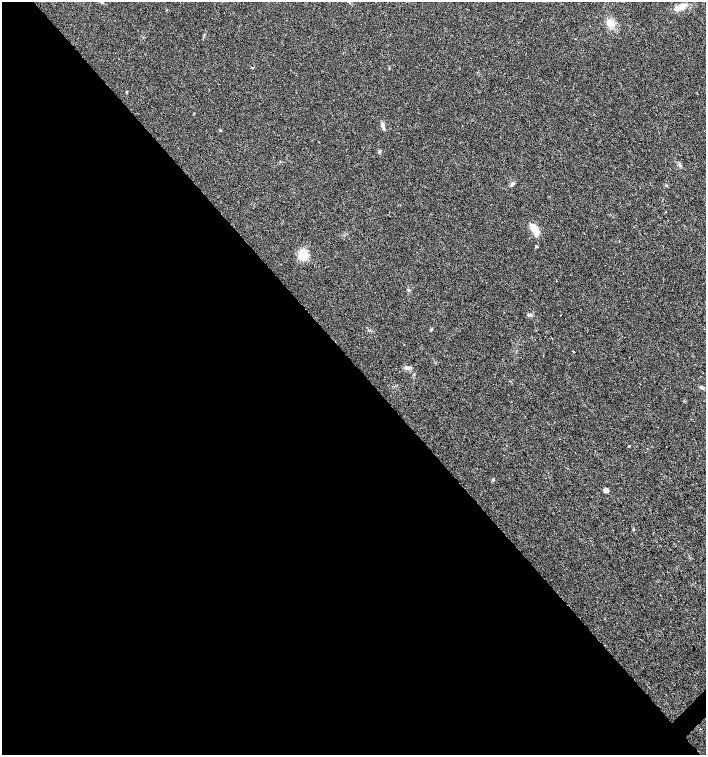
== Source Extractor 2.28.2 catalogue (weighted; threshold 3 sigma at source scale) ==
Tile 9 of 4 x 4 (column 1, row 3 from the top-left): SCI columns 221-1628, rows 1506-3010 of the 6007 x 6026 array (HDU 1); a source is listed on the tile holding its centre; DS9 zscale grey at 2 x 2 block average (1 PNG px = mean of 2 x 2 image px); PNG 708 x 757 px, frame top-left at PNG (2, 2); no overlay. Shown black and unused: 52% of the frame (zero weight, under 3 of 4 exposures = <1% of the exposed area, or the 3 px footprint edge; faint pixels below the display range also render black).
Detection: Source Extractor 2.28.2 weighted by HDU 2 'WHT'; one run over the whole footprint, this tile lists its part. Background 0.021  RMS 0.0028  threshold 0.0128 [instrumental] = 3 sigma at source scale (4.5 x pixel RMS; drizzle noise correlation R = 1.50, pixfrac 1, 0.0396/0.0396 arcsec/px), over >= 5 px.
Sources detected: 16; all 16 listed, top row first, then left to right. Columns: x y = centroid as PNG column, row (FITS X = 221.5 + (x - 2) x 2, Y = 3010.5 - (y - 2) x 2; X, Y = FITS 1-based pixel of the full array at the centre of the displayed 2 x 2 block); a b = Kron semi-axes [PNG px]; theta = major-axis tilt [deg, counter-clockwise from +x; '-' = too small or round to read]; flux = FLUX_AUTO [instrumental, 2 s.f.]
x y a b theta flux
681 7 14 6 18 6.7
610 23 11 8 -59 6
252 67 3 2 - 0.36
383 126 7 4 -73 1.7
220 130 3 3 - 0.49
512 184 8 3 43 1.4
665 212 2 2 - 1.5
534 229 10 6 -56 9.5
304 256 10 9 - 8
409 290 3 2 - 0.52
530 315 5 4 - 1.4
431 329 5 2 - 0.55
407 368 7 3 -35 1.5
701 387 5 3 - 0.98
629 446 3 2 - 0.35
606 490 5 4 - 2.8
Diffuse or blended objects may show on this block-average render without a row.